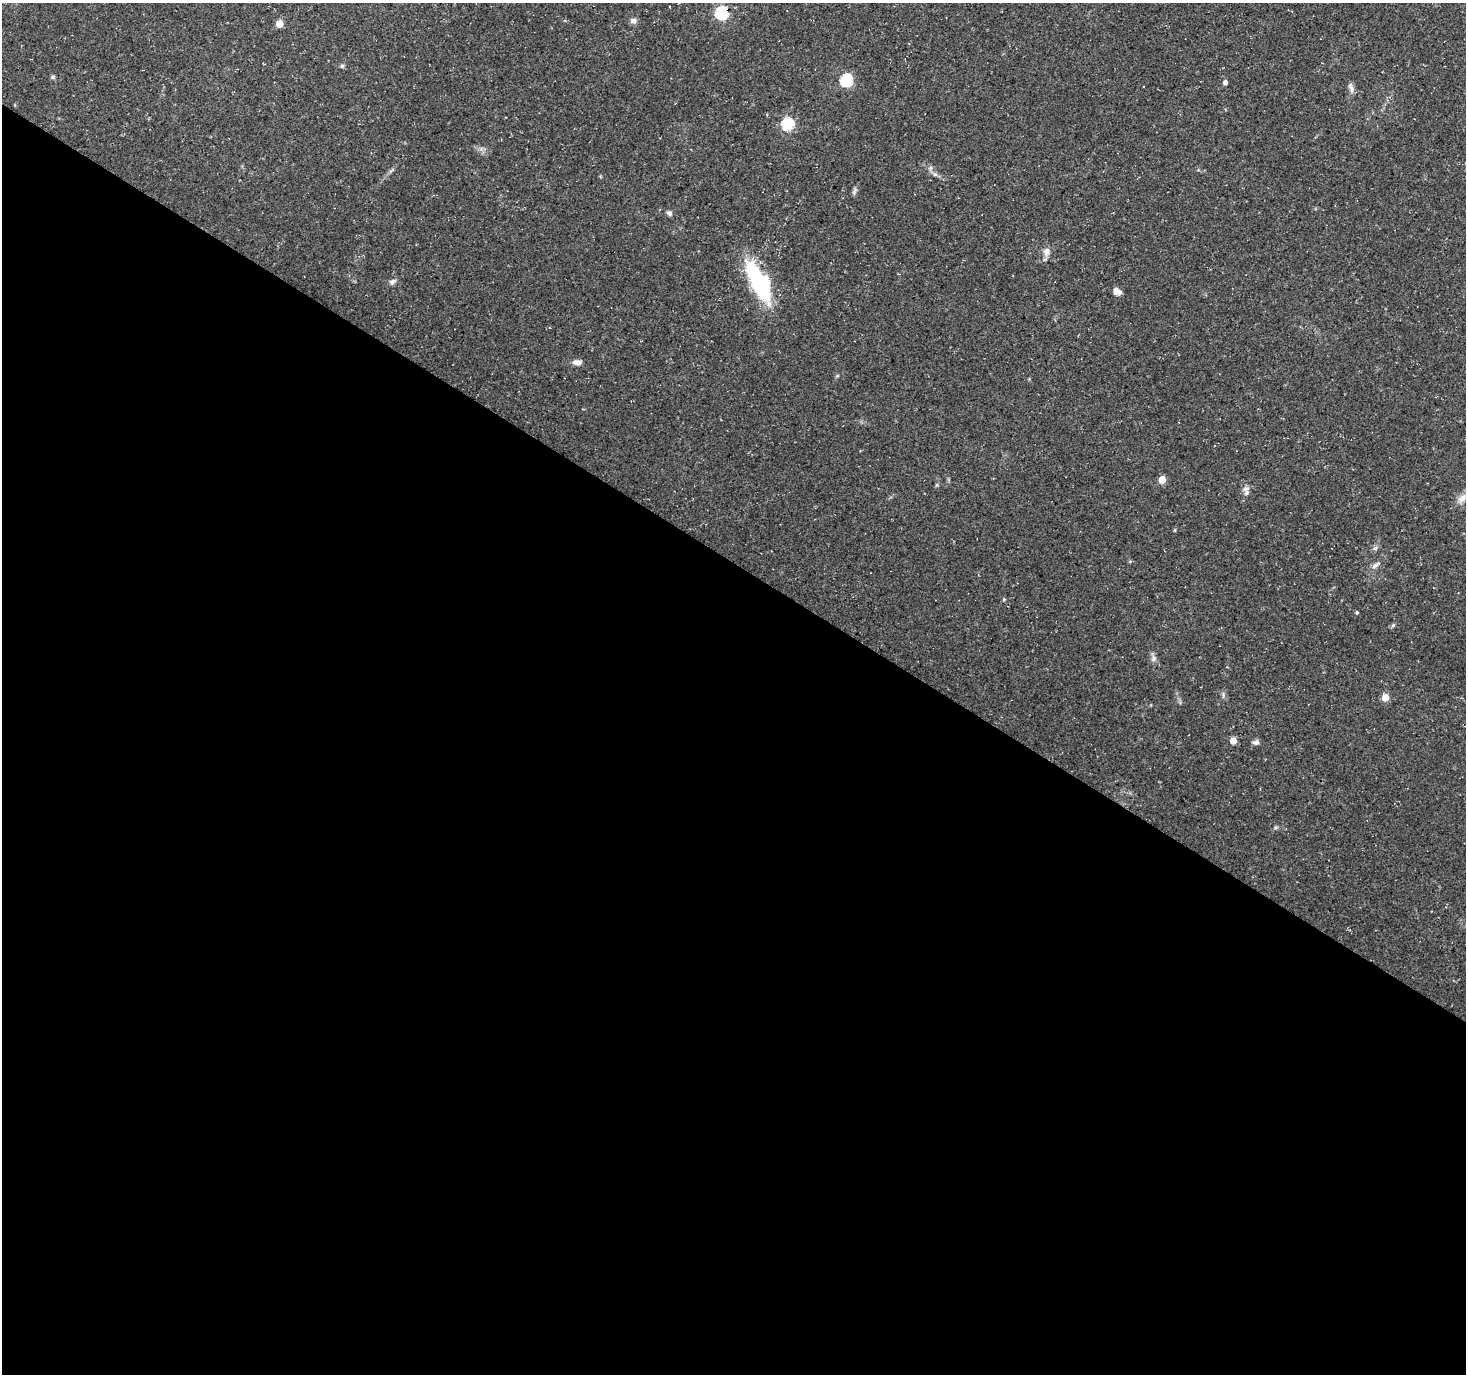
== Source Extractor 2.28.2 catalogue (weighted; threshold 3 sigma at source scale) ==
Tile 14 of 4 x 4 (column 2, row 4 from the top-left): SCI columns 1551-3014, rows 254-1625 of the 5992 x 6054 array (HDU 1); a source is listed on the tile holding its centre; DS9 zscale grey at full resolution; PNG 1468 x 1376 px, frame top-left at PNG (2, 3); no overlay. Shown black and unused: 59% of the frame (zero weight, under 3 of 4 exposures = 5% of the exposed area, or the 3 px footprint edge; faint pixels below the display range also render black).
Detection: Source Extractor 2.28.2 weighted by HDU 2 'WHT'; one run over the whole footprint, this tile lists its part. Background 0.0482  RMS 0.004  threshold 0.0178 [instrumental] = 3 sigma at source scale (4.5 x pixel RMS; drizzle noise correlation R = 1.50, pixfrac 1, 0.0396/0.0396 arcsec/px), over >= 5 px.
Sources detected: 31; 1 inside a brighter object's white glare — not listed; the other 30 listed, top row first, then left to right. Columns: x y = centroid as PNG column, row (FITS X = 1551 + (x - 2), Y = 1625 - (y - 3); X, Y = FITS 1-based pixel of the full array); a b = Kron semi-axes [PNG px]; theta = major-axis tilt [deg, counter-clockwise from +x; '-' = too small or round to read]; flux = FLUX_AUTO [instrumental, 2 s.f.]
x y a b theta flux
722 13 6 6 - 54
633 21 8 7 - 1.6
279 24 5 5 - 7.3
342 66 5 5 - 0.66
53 77 6 6 - 0.69
846 80 6 6 - 41
1225 82 4 4 - 1.6
1351 88 14 6 -69 1.6
787 124 6 6 - 39
935 174 7 4 0 0.82
854 191 10 5 60 1.1
669 213 7 5 -40 1.1
1047 252 12 9 65 2.5
758 281 50 18 -62 36
392 282 10 6 33 1.4
1117 292 9 7 -27 2.1
577 362 10 6 -3 2.2
1162 480 5 5 - 7.8
1246 493 10 7 83 1.7
1462 498 15 9 46 3.1
1375 548 6 6 - 0.94
1375 565 13 6 37 1.8
1004 599 5 3 - 0.39
1357 612 4 4 - 0.54
1393 625 6 5 - 0.64
1153 658 9 7 79 1.4
1223 695 11 2 90 0.65
1385 697 5 5 - 6.4
1233 741 5 5 - 5
1256 742 8 6 11 1.3
Overlapping masked pixels (flux is a lower limit): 1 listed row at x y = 722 13